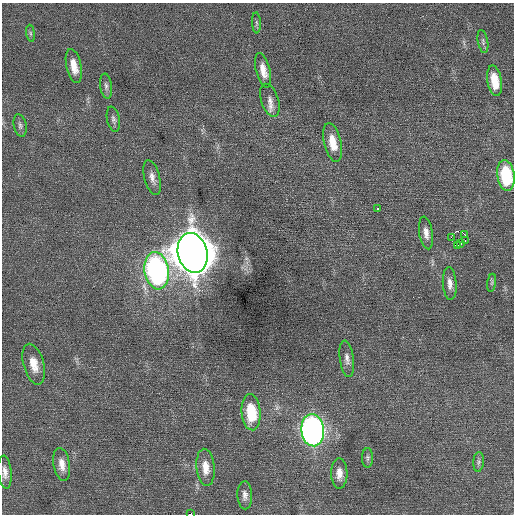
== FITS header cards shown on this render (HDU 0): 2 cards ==
NAXIS1  =                  512 / Axis length
NAXIS2  =                  512 / Axis length

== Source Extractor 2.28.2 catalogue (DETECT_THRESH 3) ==
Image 512 x 512 px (HDU 0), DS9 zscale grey, 1 PNG px = 1 image px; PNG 516 x 516 px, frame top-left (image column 1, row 512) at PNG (2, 3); each listed source drawn as its Kron ellipse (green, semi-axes under 4 px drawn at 4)
Background 0.0977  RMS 0.69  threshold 2.08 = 3 sigma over >= 5 px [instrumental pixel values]
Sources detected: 37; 1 with non-positive FLUX_AUTO (blend fragments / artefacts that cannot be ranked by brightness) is neither listed nor drawn; the other 36 listed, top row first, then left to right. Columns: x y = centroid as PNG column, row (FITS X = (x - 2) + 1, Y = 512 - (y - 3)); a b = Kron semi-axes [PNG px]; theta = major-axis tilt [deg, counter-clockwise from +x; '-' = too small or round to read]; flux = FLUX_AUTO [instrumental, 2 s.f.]
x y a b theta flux
256 23 10 4 -86 100
31 33 8 4 -81 100
483 42 12 5 -80 120
74 66 17 7 -78 640
263 70 17 7 -76 530
494 81 15 7 -80 930
106 86 12 6 -82 160
270 100 17 8 -72 360
113 119 13 6 -78 170
20 125 11 6 -78 150
333 142 20 8 -76 810
506 175 15 8 -81 2800
152 177 18 7 -75 350
378 209 3 3 - 220
426 233 16 7 -81 340
465 235 3 2 - 1200
451 237 4 2 - 4300
465 240 3 2 - 72
461 244 3 3 - 130
457 245 3 2 - 110
193 253 20 14 -76 160000
157 271 19 12 -81 15000
450 283 16 7 -85 330
492 283 9 4 81 99
347 359 18 7 -82 280
34 364 21 10 -75 710
251 412 18 9 -85 2000
313 430 16 11 -84 22000
368 458 10 5 90 120
479 462 10 5 85 130
62 464 16 8 -81 440
205 467 18 9 -84 610
5 472 16 6 -85 300
339 473 15 8 -89 460
245 495 14 7 -88 260
190 514 3 2 - 1700
At the frame edge (FLAGS 8, measured only in part): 2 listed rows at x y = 506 175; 190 514
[1 non-positive-flux detection neither listed nor drawn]